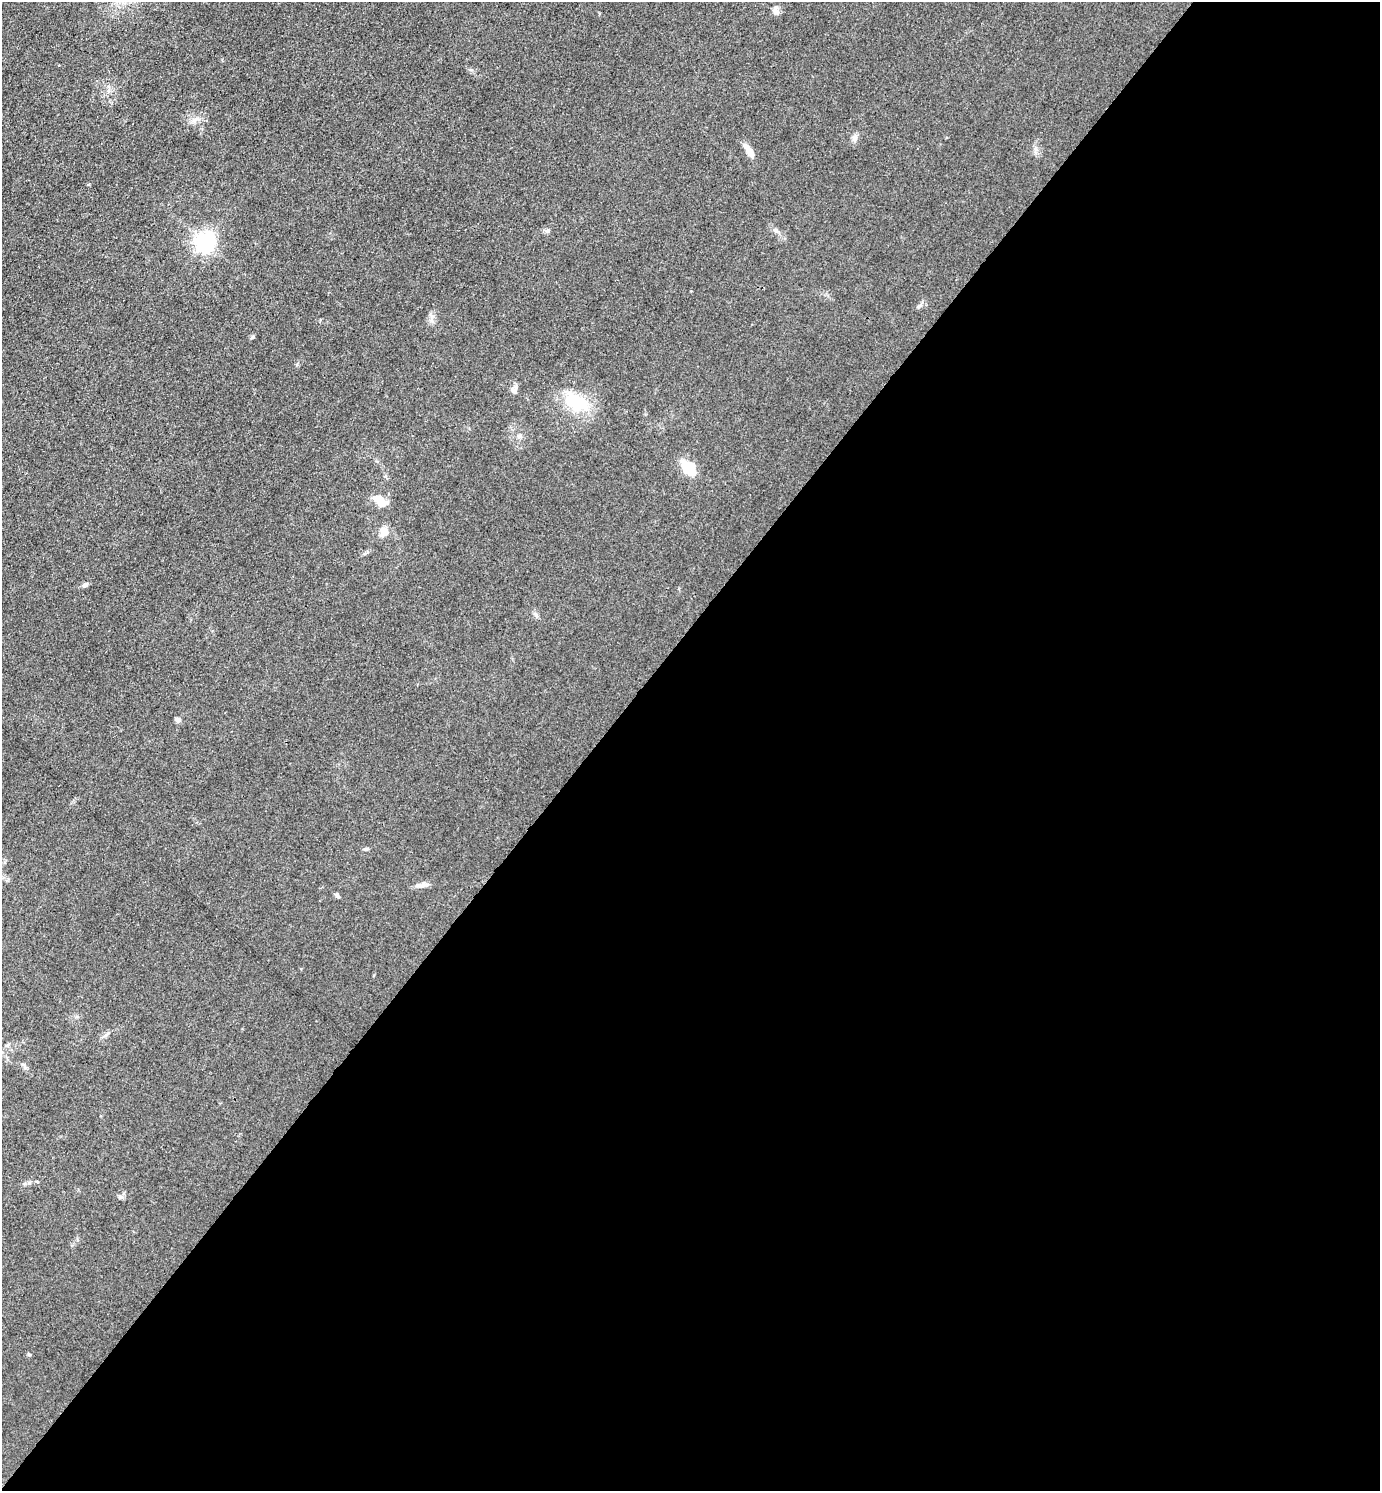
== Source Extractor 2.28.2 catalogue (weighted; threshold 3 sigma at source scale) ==
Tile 12 of 4 x 4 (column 4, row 3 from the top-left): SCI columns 4431-5808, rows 1492-2980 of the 5964 x 5961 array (HDU 1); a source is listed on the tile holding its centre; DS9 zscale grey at full resolution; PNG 1382 x 1493 px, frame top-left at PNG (2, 2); no overlay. Shown black and unused: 57% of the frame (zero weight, under 3 of 4 exposures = <1% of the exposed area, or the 3 px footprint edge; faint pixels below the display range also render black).
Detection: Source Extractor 2.28.2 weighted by HDU 2 'WHT'; one run over the whole footprint, this tile lists its part. Background 0.0497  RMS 0.0063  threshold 0.0284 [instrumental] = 3 sigma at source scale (4.5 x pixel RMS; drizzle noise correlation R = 1.50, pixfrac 1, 0.05/0.05 arcsec/px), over >= 5 px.
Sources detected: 16; all 16 listed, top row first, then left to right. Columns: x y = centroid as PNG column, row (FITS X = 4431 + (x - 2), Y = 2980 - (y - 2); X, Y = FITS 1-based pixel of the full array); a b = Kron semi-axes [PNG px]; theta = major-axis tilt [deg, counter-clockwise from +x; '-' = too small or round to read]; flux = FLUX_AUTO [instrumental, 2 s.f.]
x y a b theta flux
776 10 11 7 -77 2.7
195 120 15 4 20 2.6
855 138 8 8 - 2.2
749 151 19 6 -57 6.2
204 242 7 7 - 330
514 390 10 9 - 2.9
577 402 29 17 -29 29
519 436 7 6 - 1.7
689 468 11 8 -49 26
379 500 17 10 -48 7.9
384 531 12 10 70 6.1
85 585 8 5 26 1.6
178 720 6 5 - 2.4
366 849 6 4 19 0.97
422 885 19 5 8 3.3
337 895 8 4 -40 1.2
Unlisted compact peaks at least as high as the median listed source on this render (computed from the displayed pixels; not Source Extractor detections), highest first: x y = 919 306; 253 337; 548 231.